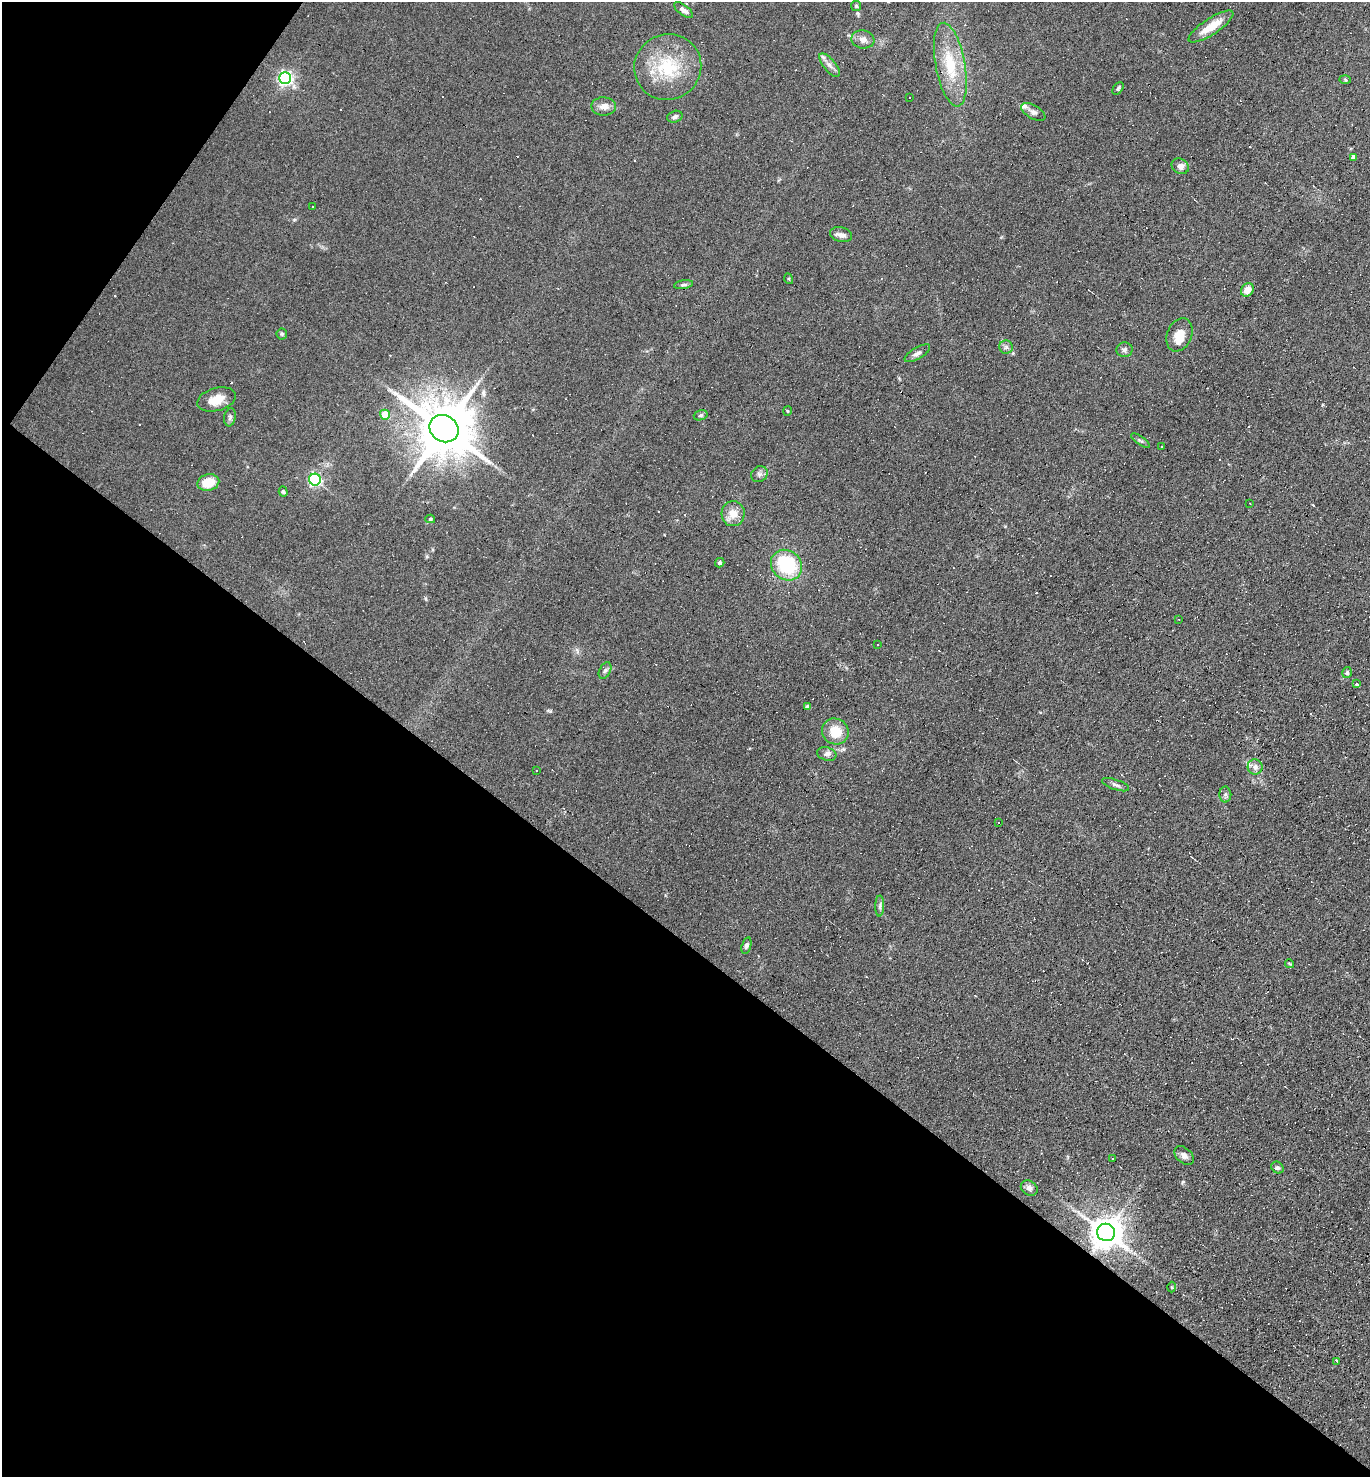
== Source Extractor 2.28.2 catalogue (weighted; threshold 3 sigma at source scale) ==
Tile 9 of 4 x 4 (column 1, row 3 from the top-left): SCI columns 147-1514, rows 1476-2950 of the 5904 x 5899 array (HDU 1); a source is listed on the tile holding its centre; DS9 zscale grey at full resolution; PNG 1372 x 1479 px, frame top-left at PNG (2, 2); each listed source drawn as its Kron ellipse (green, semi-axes under 4 px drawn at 4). Shown black and unused: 39% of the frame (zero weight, under 4 of 8 exposures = <1% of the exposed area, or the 3 px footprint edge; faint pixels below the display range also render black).
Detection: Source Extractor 2.28.2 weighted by HDU 2 'WHT'; one run over the whole footprint, this tile lists its part. Background 0.0782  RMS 0.0066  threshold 0.0268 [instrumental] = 3 sigma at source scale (4.09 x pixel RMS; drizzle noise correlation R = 1.36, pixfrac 0.8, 0.05/0.05 arcsec/px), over >= 5 px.
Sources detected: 113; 42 cosmic-ray / hot-pixel residue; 1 long thin detection or spike segment (spike, bleed or trail) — neither listed nor drawn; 4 inside a brighter listed object's ellipse — not listed separately; the other 66 listed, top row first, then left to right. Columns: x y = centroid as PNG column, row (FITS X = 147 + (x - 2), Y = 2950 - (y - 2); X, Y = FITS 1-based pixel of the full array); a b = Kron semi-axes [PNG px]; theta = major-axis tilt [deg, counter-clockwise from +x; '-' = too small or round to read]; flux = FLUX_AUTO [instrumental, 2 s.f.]
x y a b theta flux
856 6 5 5 - 1
683 10 11 5 -37 2.6
1211 27 26 8 33 12
863 39 11 9 -10 3.8
830 65 14 6 -50 3.1
950 65 42 15 -79 26
668 67 34 33 - 36
285 78 6 6 - 160
1345 80 6 4 -3 0.78
1118 88 7 4 56 1.1
910 97 2 2 - 0.55
604 106 12 9 -1 4.2
1033 112 13 6 -30 2.7
675 117 8 5 16 1.8
1354 157 4 4 - 2.7
1180 166 9 7 -33 3.3
312 207 3 2 - 0.72
841 235 11 7 -14 3.1
789 279 5 3 - 0.52
683 285 10 4 9 1.4
1247 290 7 6 - 5.6
282 334 5 5 - 0.95
1179 335 17 12 68 7.9
1006 347 7 6 - 1.7
1124 350 8 7 - 1.8
917 353 14 5 31 2.7
216 399 20 11 15 9.4
787 411 5 3 - 0.6
385 415 5 5 - 14
701 415 7 5 18 1.2
230 417 9 5 79 1.5
444 429 15 13 -32 4100
1140 441 11 3 -35 1.2
1161 446 3 2 - 0.57
759 474 9 7 34 2.1
315 480 6 6 - 110
208 483 11 8 13 13
283 491 5 4 - 1.1
1250 503 3 2 - 0.43
733 514 12 11 - 6.9
430 519 5 4 - 0.74
720 563 5 4 - 1.2
786 565 16 14 -42 41
1179 619 3 2 - 0.36
877 644 3 2 - 0.63
605 671 9 5 62 1.6
1347 673 5 5 - 1.3
1357 684 3 3 - 20
807 706 4 3 - 1.7
835 731 13 12 - 13
827 754 10 6 -16 2.3
1255 767 8 7 - 2.9
536 771 3 2 - 0.69
1116 785 14 5 -19 2.1
1225 795 8 6 89 1.6
998 823 3 2 - 0.71
880 906 10 4 89 1.6
746 946 8 4 75 1.9
1290 964 5 3 - 0.62
1184 1156 11 7 -42 2.9
1112 1158 3 2 - 0.61
1277 1168 6 5 - 1.6
1029 1188 9 7 -33 2.4
1106 1232 9 8 - 1200
1172 1287 5 3 - 0.59
1337 1361 3 3 - 3.4
Overlapping masked pixels (flux is a lower limit): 1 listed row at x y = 1106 1232
Unlisted compact peaks at least as high as the median listed source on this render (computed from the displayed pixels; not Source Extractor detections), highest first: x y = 550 711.